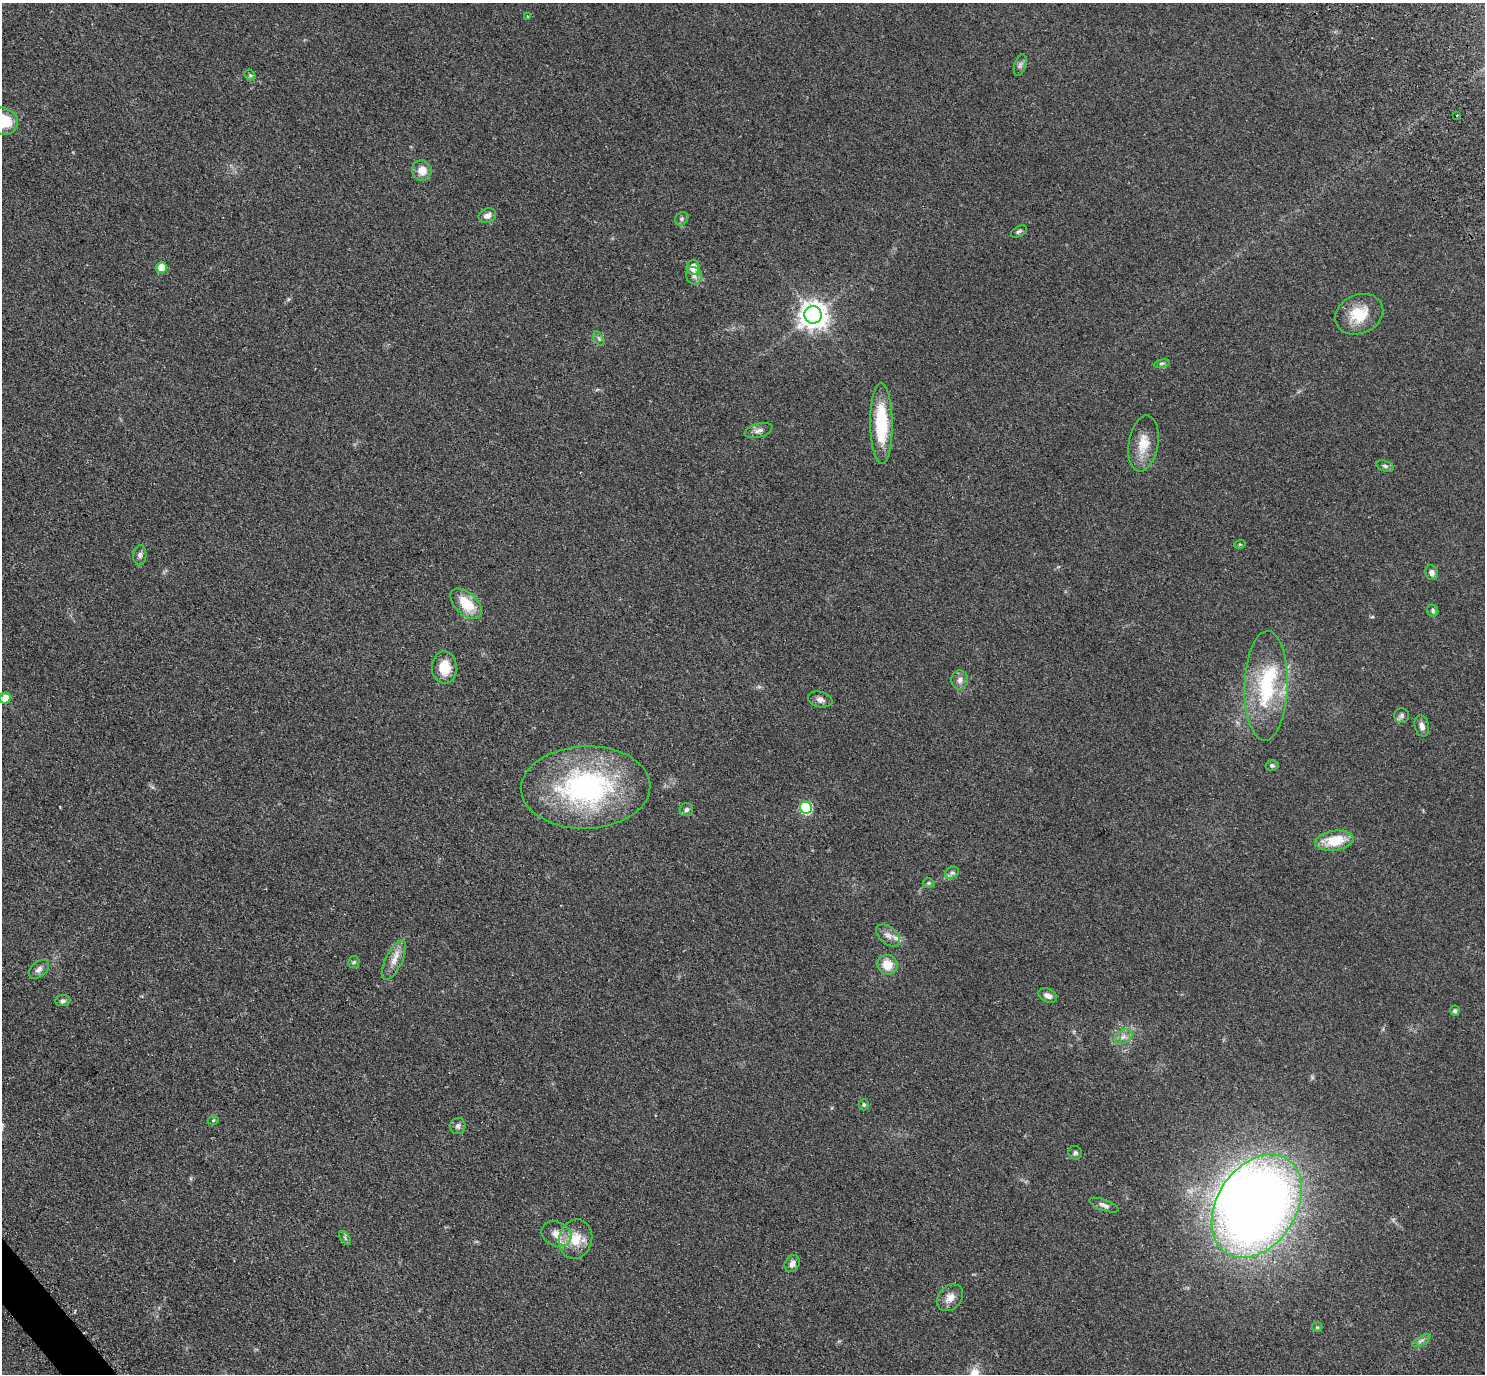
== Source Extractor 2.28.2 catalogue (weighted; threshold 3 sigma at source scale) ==
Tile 7 of 4 x 4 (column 3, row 2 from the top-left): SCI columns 3158-4640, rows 3206-4577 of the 6273 x 6269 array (HDU 1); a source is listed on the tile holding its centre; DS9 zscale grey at full resolution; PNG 1487 x 1376 px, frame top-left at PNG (2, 3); each listed source drawn as its Kron ellipse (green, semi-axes under 4 px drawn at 4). Shown black and unused: <1% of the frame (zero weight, under 2 of 3 exposures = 11% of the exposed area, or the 3 px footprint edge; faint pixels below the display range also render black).
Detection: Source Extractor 2.28.2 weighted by HDU 2 'WHT'; one run over the whole footprint, this tile lists its part. Background 0.0938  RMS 0.0086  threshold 0.0385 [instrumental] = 3 sigma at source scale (4.5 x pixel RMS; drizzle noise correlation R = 1.50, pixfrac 1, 0.05/0.05 arcsec/px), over >= 5 px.
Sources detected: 65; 1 too faint to see at this stretch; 1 inside a brighter object's white glare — neither listed nor drawn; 2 inside a brighter listed object's ellipse — not listed separately; the other 61 listed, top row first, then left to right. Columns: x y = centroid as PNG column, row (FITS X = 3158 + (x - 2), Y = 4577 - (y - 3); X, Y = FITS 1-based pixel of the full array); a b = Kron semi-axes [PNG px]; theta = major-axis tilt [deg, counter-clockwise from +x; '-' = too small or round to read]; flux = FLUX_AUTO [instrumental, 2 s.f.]
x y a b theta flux
528 16 4 3 - 1
1020 65 11 5 72 2.4
250 75 6 4 -44 1.3
1457 115 3 2 - 1.1
3 121 15 13 -22 31
422 170 10 9 - 9.4
487 215 9 7 23 4.8
682 219 7 6 - 1.7
1019 231 8 5 31 1.8
161 267 5 5 - 19
693 268 7 6 - 8.5
694 276 9 8 - 3.9
1359 314 25 19 23 24
813 315 9 8 - 960
599 339 8 4 -59 1.7
1162 364 8 4 9 1.5
881 424 40 11 -89 48
759 431 14 6 16 3.7
1143 444 28 15 80 16
1385 466 9 5 -15 1.8
1240 544 5 3 - 0.83
140 555 10 6 87 2.8
1432 573 8 6 -68 3.6
466 604 19 11 -44 22
1433 611 6 5 - 1.6
444 668 16 12 -88 17
960 680 9 8 - 4.1
1266 686 55 21 88 65
5 698 5 5 - 12
820 699 12 7 -13 3.8
1401 715 7 7 - 2.3
1422 726 11 7 -76 3.7
1272 765 6 5 - 1.7
586 787 64 41 2 180
806 808 6 6 - 70
686 810 7 6 - 2.2
1334 841 19 10 7 24
952 873 7 5 28 2.1
929 883 6 5 - 1.2
888 935 14 8 -39 5.1
394 960 22 8 64 9.1
354 962 6 5 - 1.4
887 965 10 9 - 14
39 969 12 7 41 3.8
1048 996 10 6 -26 4.7
63 1001 8 5 4 2.1
1455 1011 5 5 - 1.9
1123 1037 10 6 30 4
864 1105 6 5 - 1.6
213 1120 5 3 - 0.84
458 1126 8 7 - 3
1075 1153 7 6 - 2
1104 1205 16 5 -19 3.3
1257 1206 56 39 57 830
556 1234 15 12 -24 9.9
345 1238 8 4 -54 1.4
576 1239 20 16 76 18
792 1263 9 7 60 4.6
950 1298 15 11 46 7.6
1317 1327 5 5 - 1.2
1421 1341 10 4 30 2.8
Isophote crosses this tile's border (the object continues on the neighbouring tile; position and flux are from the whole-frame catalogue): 1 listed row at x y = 3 121